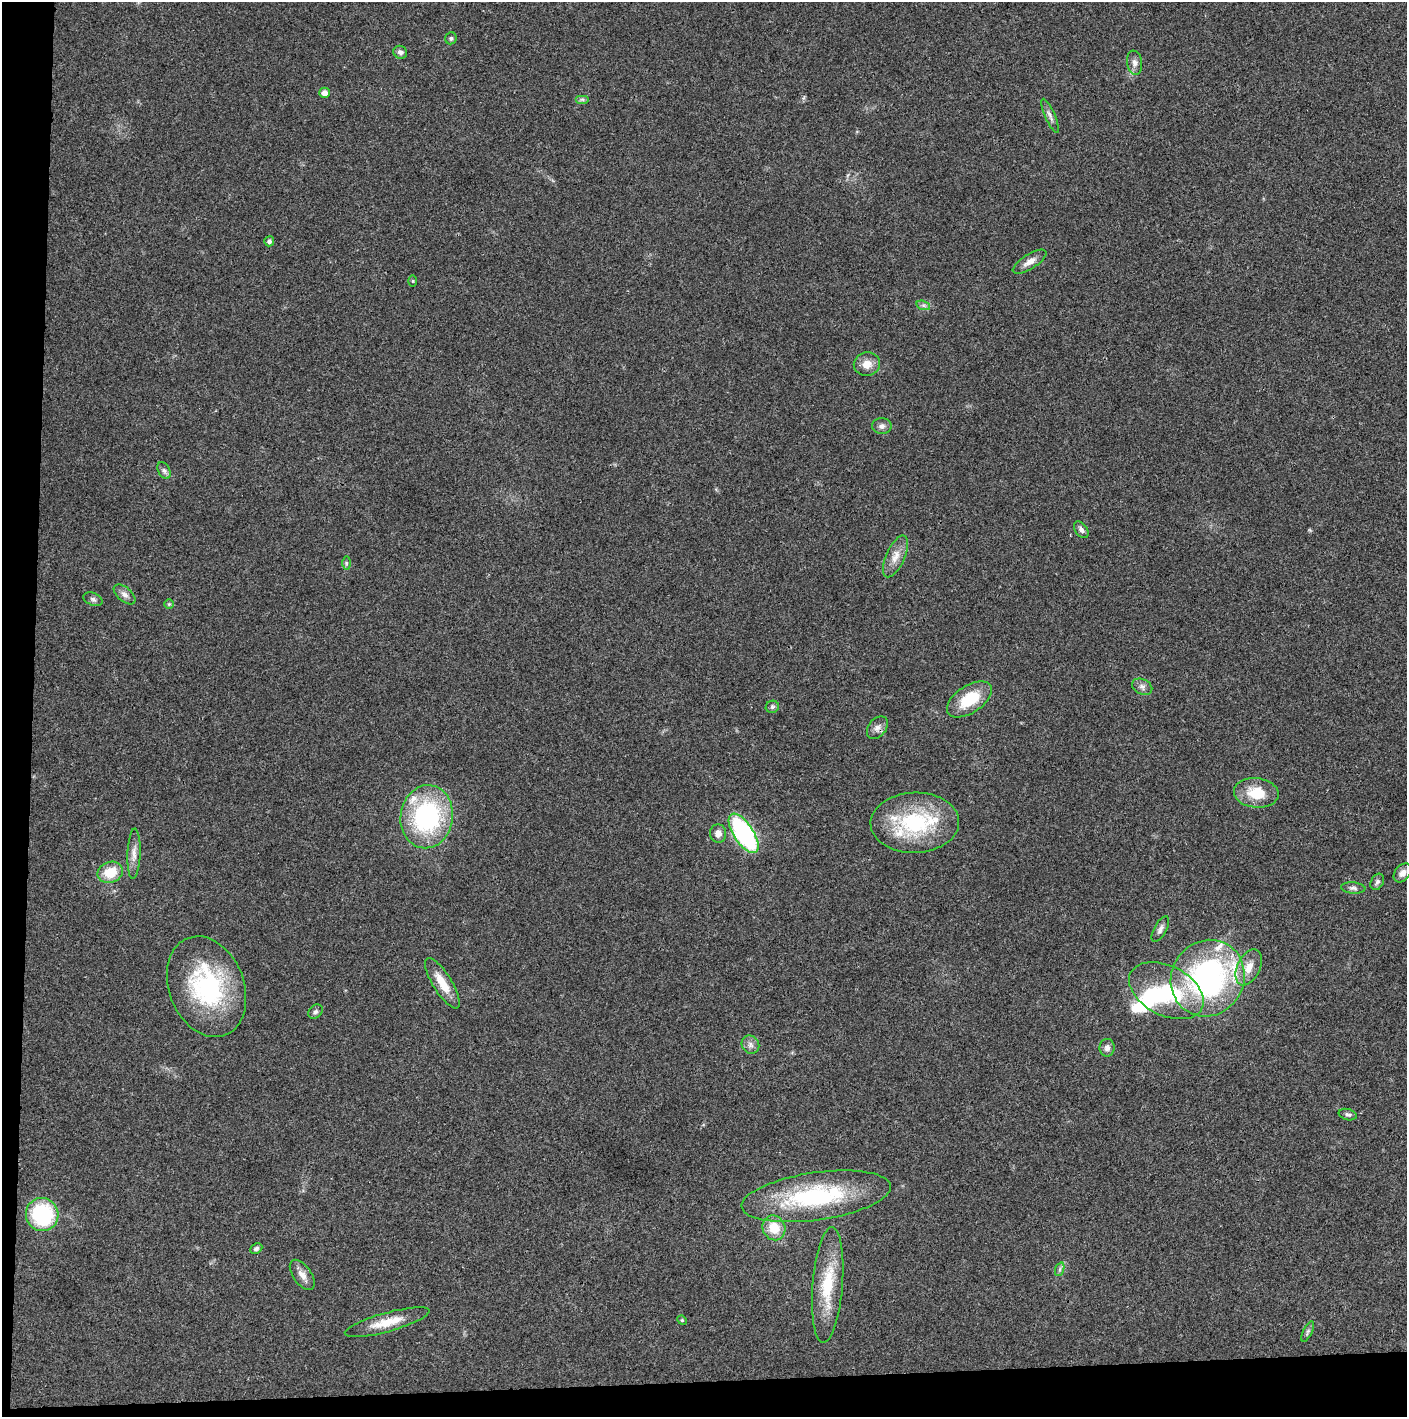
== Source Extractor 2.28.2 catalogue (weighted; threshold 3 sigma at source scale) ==
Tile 7 of 3 x 3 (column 1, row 3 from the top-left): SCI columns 4-1408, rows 1-1415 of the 4219 x 4245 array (HDU 1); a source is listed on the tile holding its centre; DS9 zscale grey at full resolution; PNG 1409 x 1419 px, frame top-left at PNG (2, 2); each listed source drawn as its Kron ellipse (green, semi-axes under 4 px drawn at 4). Shown black and unused: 5% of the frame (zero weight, under 3 of 4 exposures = <1% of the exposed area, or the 3 px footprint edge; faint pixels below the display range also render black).
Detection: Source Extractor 2.28.2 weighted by HDU 2 'WHT'; one run over the whole footprint, this tile lists its part. Background 0.0193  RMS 0.0041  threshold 0.0185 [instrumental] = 3 sigma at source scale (4.5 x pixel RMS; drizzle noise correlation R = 1.50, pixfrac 1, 0.05/0.05 arcsec/px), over >= 5 px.
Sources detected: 61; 1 inside a brighter object's white glare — neither listed nor drawn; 7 inside a brighter listed object's ellipse — not listed separately; the other 53 listed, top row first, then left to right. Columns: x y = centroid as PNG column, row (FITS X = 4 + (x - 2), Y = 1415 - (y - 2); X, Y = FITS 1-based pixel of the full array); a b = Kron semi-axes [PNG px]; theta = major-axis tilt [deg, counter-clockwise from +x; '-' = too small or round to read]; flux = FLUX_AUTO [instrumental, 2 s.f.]
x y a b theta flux
451 38 6 5 - 0.83
400 52 7 6 - 1.3
1134 63 12 7 -82 2.1
324 93 5 5 - 2.5
582 99 7 4 0 0.8
1050 116 18 5 -67 1.8
269 241 5 4 - 1
1030 262 19 7 32 3.1
413 281 5 3 - 0.43
923 305 7 4 -18 0.97
867 364 13 11 12 4.3
882 426 10 8 1 1.5
164 471 9 6 -62 1.3
1081 530 9 6 -54 1.4
895 556 22 9 66 4.5
346 563 6 4 -90 0.67
125 594 13 7 -40 2
93 599 10 6 -23 1.2
169 604 5 4 - 0.47
1142 687 10 7 -24 1.7
969 699 25 13 34 15
772 707 6 6 - 0.93
877 728 13 8 52 2.4
1256 793 22 14 -6 11
427 817 32 26 82 57
915 823 44 30 2 36
718 833 9 8 - 2.9
744 833 22 10 -57 64
134 854 25 6 88 3.4
110 872 13 10 17 9.6
1402 873 10 7 49 2.4
1377 882 9 6 60 1.1
1353 888 12 5 -4 1.3
1160 929 14 6 61 1.8
1249 967 19 11 64 5.8
1208 978 39 36 60 95
442 983 29 9 -58 8.1
206 987 52 37 -68 50
1166 991 40 25 -27 35
315 1012 8 6 44 1.1
750 1045 9 8 - 1.9
1107 1048 9 7 82 1.7
1348 1115 9 5 -15 1
816 1196 75 24 8 50
42 1215 16 16 - 32
774 1228 12 11 - 8.7
256 1248 6 5 - 0.97
1060 1269 7 4 71 0.94
302 1275 17 9 -55 3.2
828 1285 58 15 85 19
682 1320 5 4 - 0.45
387 1322 44 9 15 9.3
1308 1332 11 4 64 0.96
Overlapping masked pixels (flux is a lower limit): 1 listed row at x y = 877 728